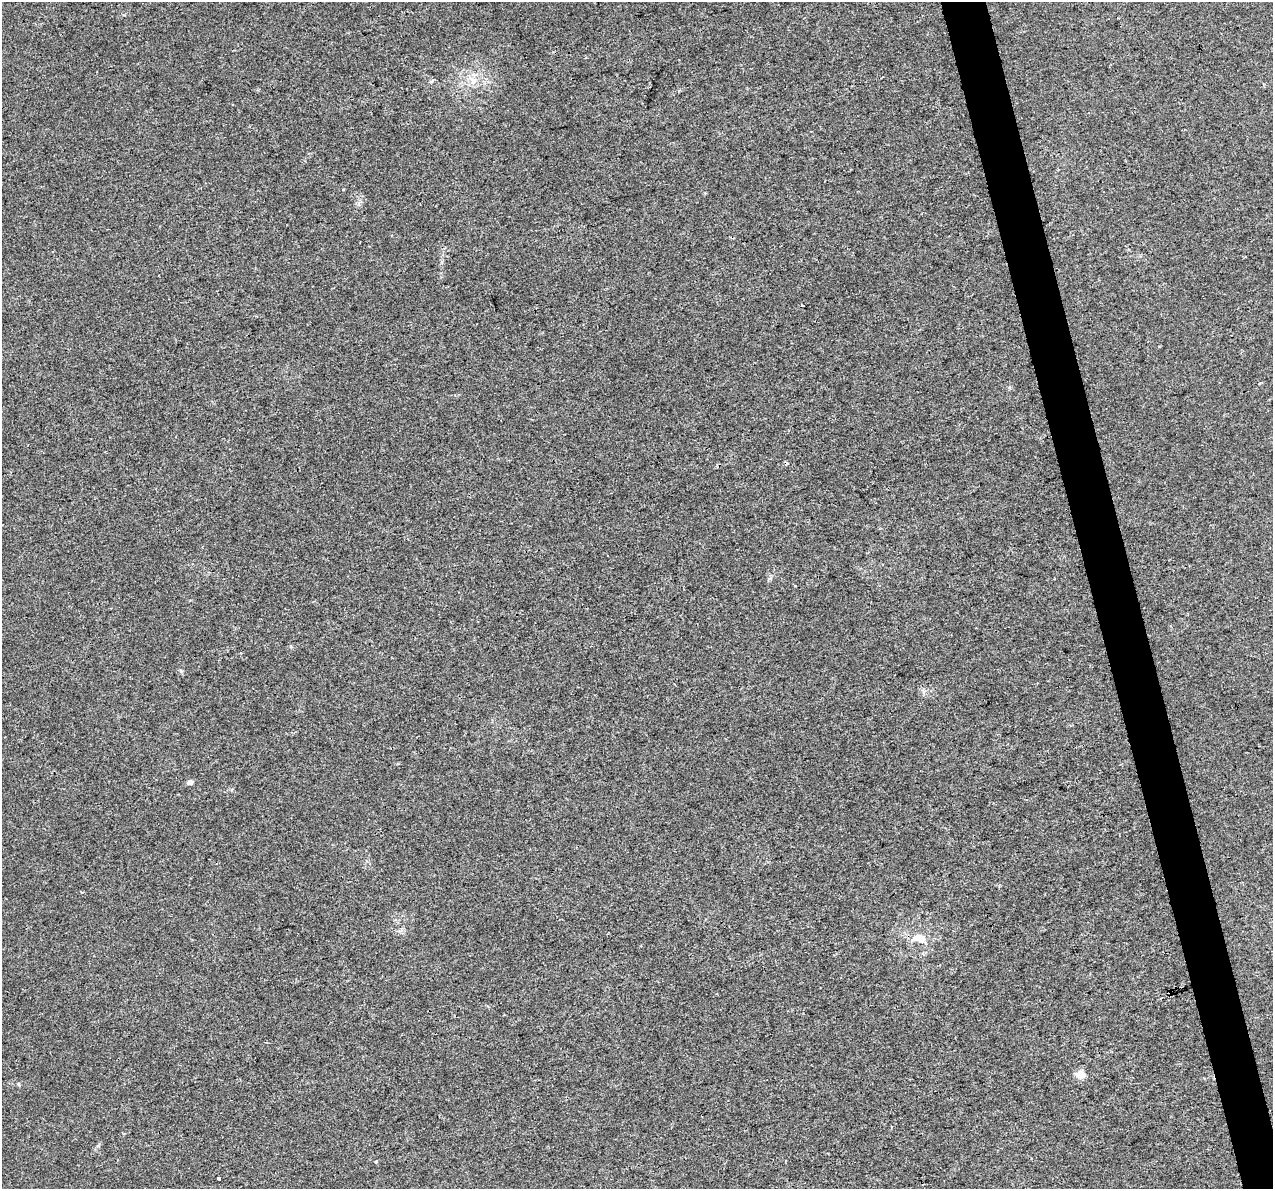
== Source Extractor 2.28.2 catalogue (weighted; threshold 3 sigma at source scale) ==
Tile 6 of 4 x 4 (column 2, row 2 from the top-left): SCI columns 1273-2543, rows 2462-3648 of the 5085 x 4877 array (HDU 1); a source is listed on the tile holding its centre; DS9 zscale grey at full resolution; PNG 1275 x 1191 px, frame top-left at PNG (2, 2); no overlay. Shown black and unused: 4% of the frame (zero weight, under 3 of 4 exposures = <1% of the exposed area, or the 3 px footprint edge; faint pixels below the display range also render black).
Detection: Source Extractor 2.28.2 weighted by HDU 2 'WHT'; one run over the whole footprint, this tile lists its part. Background 0.00463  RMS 0.0025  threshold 0.0112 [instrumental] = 3 sigma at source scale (4.5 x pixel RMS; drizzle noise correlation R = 1.50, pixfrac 1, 0.0396/0.0396 arcsec/px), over >= 5 px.
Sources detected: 8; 2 cosmic-ray / hot-pixel residue — not listed; the other 6 listed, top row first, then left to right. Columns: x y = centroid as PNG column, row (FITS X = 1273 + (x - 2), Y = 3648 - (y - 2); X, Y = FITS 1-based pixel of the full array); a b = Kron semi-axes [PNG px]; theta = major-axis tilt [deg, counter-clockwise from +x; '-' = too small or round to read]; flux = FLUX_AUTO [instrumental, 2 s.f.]
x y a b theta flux
474 81 9 7 1 1.3
190 782 5 4 - 1.4
919 938 17 10 -11 3.4
1080 1074 5 5 - 6.9
376 1162 5 3 - 0.19
219 1178 3 3 - 0.64